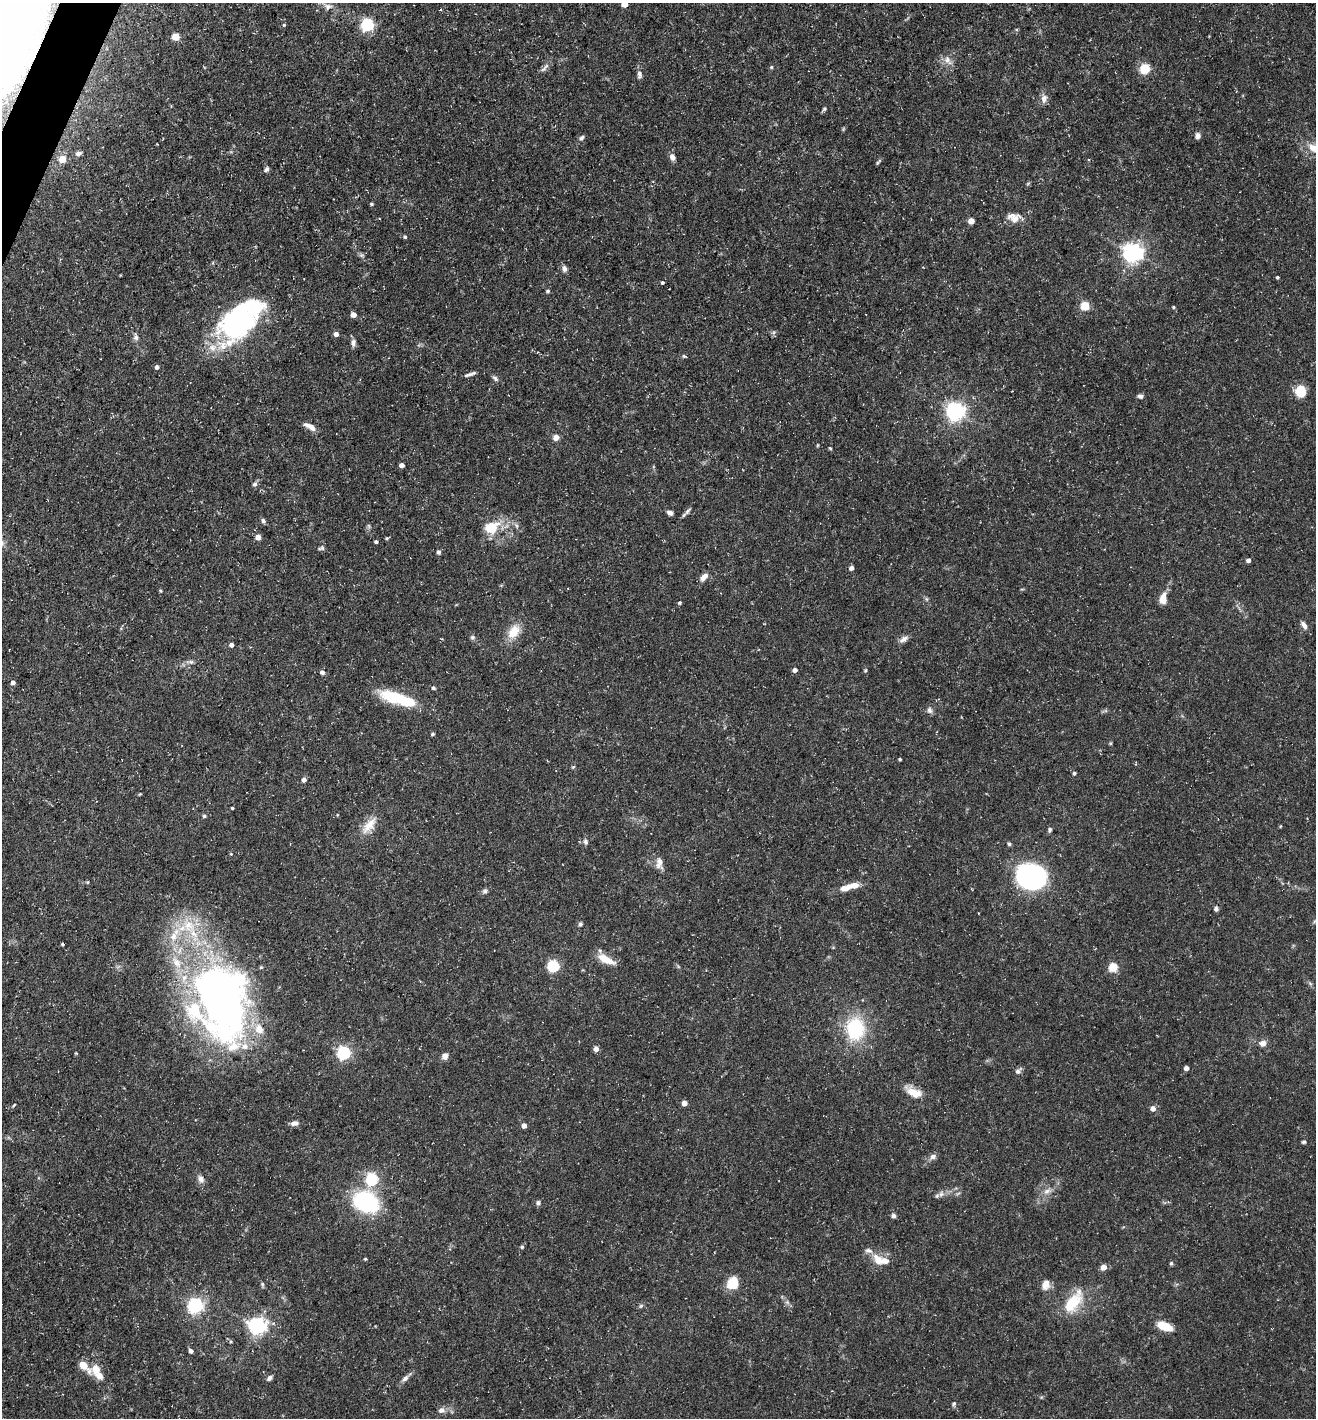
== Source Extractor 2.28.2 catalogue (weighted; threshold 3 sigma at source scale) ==
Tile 11 of 4 x 4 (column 3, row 3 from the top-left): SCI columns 2769-4082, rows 1417-2832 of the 5674 x 5663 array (HDU 1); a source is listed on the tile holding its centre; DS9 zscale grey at full resolution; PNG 1318 x 1420 px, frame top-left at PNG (2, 3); no overlay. Shown black and unused: <1% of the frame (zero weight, under 3 of 5 exposures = <1% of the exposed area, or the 3 px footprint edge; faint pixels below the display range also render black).
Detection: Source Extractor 2.28.2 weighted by HDU 2 'WHT'; one run over the whole footprint, this tile lists its part. Background 0.0534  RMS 0.0049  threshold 0.0221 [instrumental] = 3 sigma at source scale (4.5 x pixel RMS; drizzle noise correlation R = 1.50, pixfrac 1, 0.05/0.05 arcsec/px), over >= 5 px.
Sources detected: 158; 1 inside a brighter object's white glare — not listed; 10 inside a brighter listed object's ellipse — not listed separately; the other 147 listed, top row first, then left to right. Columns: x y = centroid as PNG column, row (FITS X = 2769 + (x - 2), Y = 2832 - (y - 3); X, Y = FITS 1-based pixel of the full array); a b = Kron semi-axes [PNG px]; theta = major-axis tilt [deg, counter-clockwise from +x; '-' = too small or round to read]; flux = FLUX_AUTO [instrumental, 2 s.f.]
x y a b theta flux
624 4 5 4 - 6
328 6 10 7 16 2.2
284 25 4 4 - 0.55
367 25 6 6 - 78
176 36 5 5 - 13
947 60 15 8 -65 3.4
771 67 5 4 - 0.68
545 68 16 5 48 2
1145 69 5 5 - 32
639 74 11 6 -85 1.9
1044 99 12 8 79 2.7
824 109 7 4 49 0.95
843 129 6 4 72 0.55
1198 136 7 6 - 2
582 138 8 5 44 1.2
1313 148 15 11 -39 5.6
78 153 7 5 16 1.5
672 157 9 7 -63 2.2
62 159 5 4 - 11
878 162 10 3 45 0.78
266 169 7 5 47 1.2
371 204 5 3 - 0.68
1014 217 19 11 -7 5.1
971 221 4 4 - 5.9
405 237 4 4 - 0.68
1133 253 7 7 - 260
361 255 7 6 - 1
564 269 8 6 -85 1.8
1277 277 4 3 - 0.71
662 282 4 4 - 0.72
548 291 5 4 - 0.8
1085 306 5 5 - 23
1173 307 4 3 - 0.6
353 315 4 4 - 3.7
240 321 48 25 45 110
336 334 5 5 - 1.7
136 337 9 6 -82 1.7
353 343 10 6 80 1.7
684 356 6 4 -30 0.65
157 367 4 4 - 1.7
470 374 16 3 18 1.6
495 378 9 5 -40 1.3
1301 391 11 9 -79 11
1140 396 6 5 - 1.5
956 411 7 6 - 230
310 426 16 6 -28 3.3
556 437 7 7 - 2.6
817 445 5 3 - 0.43
830 448 4 4 - 0.58
401 465 4 4 - 2.7
255 484 7 6 - 1.4
687 511 12 5 49 1.5
670 513 6 5 - 1.8
263 521 6 5 - 1.1
369 526 7 4 -71 0.74
491 528 18 14 28 13
258 537 4 4 - 4.3
387 538 5 3 - 0.7
376 542 3 3 - 0.93
321 548 8 5 18 1
438 552 5 5 - 1.2
1248 560 4 4 - 1.6
851 568 5 4 - 1.9
704 577 10 6 49 3.2
160 591 5 3 - 0.56
1163 599 12 7 78 5.5
679 603 5 4 - 0.61
1304 625 10 6 -61 2.2
514 632 21 14 53 8.5
472 637 7 6 - 1.1
903 639 13 7 31 2.3
231 645 5 4 - 1.9
191 662 6 5 - 1.1
795 670 4 4 - 2.4
865 670 5 4 - 0.58
322 672 5 5 - 1.6
13 682 4 4 - 2.6
433 688 5 4 - 0.83
398 699 45 12 -17 24
929 710 9 6 -61 1.6
433 734 4 3 - 0.8
900 759 3 3 - 0.68
1074 773 5 4 - 0.71
304 780 5 5 - 2
140 794 4 3 - 0.4
232 808 3 3 - 0.61
204 816 5 4 - 0.73
369 825 27 12 51 7.5
1050 829 6 5 - 1.1
585 842 7 6 - 1.4
1009 844 5 4 - 0.79
659 863 17 9 -85 3.6
1031 877 23 21 -22 120
88 882 5 3 - 0.44
850 886 24 6 15 8.2
485 891 7 6 - 1.2
1216 909 6 5 - 1.1
580 924 5 5 - 0.88
62 944 3 3 - 0.62
606 959 22 8 -27 7.8
553 966 5 5 - 58
1113 967 5 5 - 25
221 997 90 54 -74 300
855 1029 25 20 -88 32
1263 1043 8 7 - 2.6
596 1049 4 4 - 3.4
344 1053 6 6 - 88
445 1056 8 7 - 2.3
1186 1068 4 4 - 2.2
1018 1071 10 6 39 1.6
914 1092 22 10 -26 7.1
684 1103 4 4 - 4.3
14 1105 5 3 - 0.49
1153 1108 4 4 - 4
294 1123 9 5 2 2.4
524 1126 4 4 - 3.8
1304 1142 6 4 2 0.74
933 1156 9 7 25 1.9
201 1179 10 7 -56 2.2
372 1179 6 5 - 68
1046 1191 10 6 40 2.4
941 1194 9 8 - 2.2
365 1202 19 14 -24 66
538 1203 6 6 - 1.2
894 1216 5 5 - 1.6
522 1247 5 5 - 0.8
365 1259 3 3 - 0.59
878 1260 17 10 -53 6
1171 1263 6 4 69 0.7
1104 1267 5 4 - 4.9
733 1283 13 11 65 10
262 1284 7 4 -73 0.83
1046 1285 14 9 79 3.8
787 1302 7 5 -45 1.1
1073 1302 29 14 54 18
195 1305 6 6 - 140
641 1306 6 5 - 0.85
258 1326 7 6 - 200
1165 1326 14 7 -23 12
231 1342 5 3 - 0.61
191 1351 5 4 - 1.5
83 1365 14 6 -44 8.2
96 1369 11 9 -83 6.5
269 1378 7 5 40 1.7
405 1378 11 6 41 2
954 1404 6 5 - 0.85
441 1410 8 7 - 2.3
Overlapping masked pixels (flux is a lower limit): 1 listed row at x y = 221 997
Isophote crosses this tile's border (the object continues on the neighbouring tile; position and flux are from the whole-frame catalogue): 2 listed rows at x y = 624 4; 1313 148